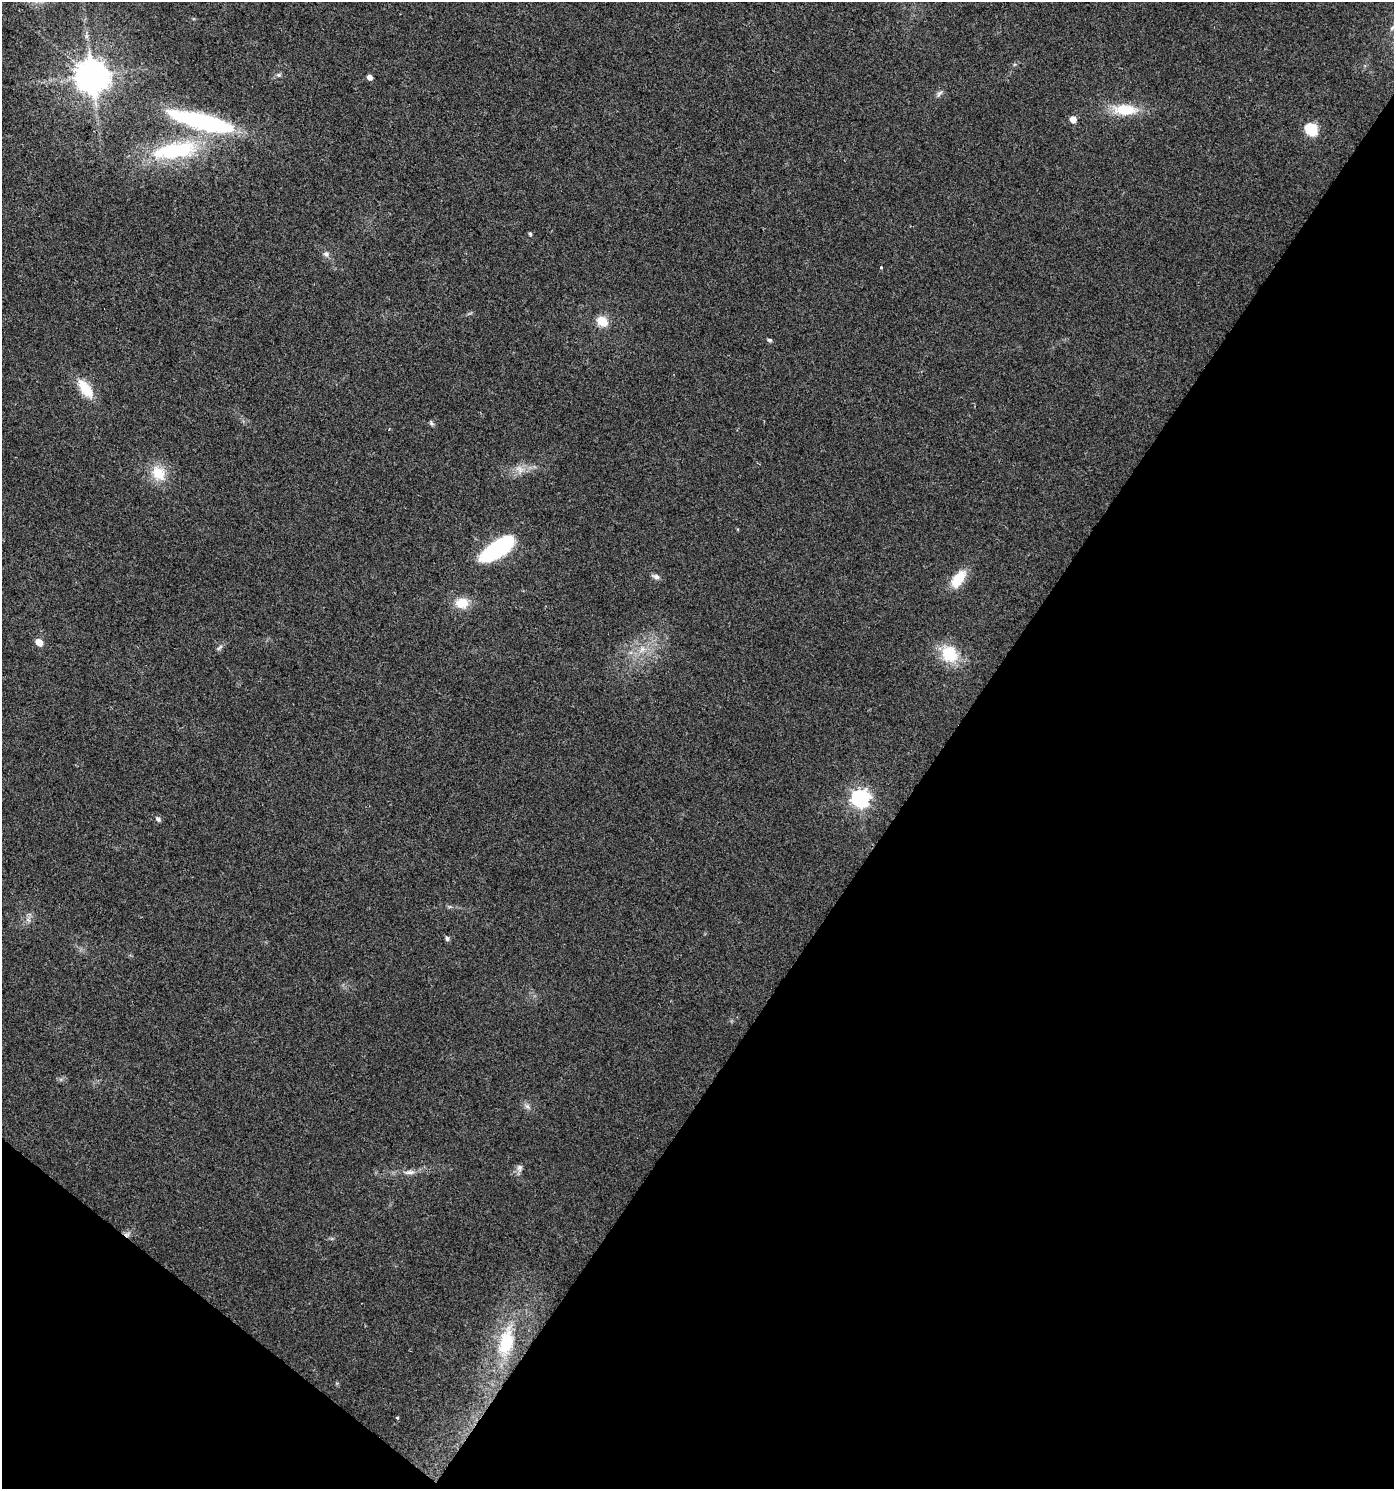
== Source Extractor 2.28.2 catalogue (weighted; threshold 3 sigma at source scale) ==
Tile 15 of 4 x 4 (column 3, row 4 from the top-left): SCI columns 3035-4426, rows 1-1487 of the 6001 x 5954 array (HDU 1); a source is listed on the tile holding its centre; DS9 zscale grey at full resolution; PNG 1396 x 1491 px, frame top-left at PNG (2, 2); no overlay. Shown black and unused: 36% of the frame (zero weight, under 2 of 3 exposures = <1% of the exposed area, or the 3 px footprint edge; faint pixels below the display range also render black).
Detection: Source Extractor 2.28.2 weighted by HDU 2 'WHT'; one run over the whole footprint, this tile lists its part. Background 0.0242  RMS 0.0061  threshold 0.0276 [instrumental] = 3 sigma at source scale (4.5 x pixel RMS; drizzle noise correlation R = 1.50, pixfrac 1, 0.0396/0.0396 arcsec/px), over >= 5 px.
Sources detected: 38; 1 inside a brighter object's white glare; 1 cosmic-ray / hot-pixel residue — not listed; the other 36 listed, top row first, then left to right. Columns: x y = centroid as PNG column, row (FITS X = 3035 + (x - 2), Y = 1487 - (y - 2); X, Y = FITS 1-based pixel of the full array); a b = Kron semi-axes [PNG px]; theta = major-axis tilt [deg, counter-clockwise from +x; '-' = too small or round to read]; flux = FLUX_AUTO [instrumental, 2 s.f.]
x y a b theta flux
1392 28 8 4 36 0.98
86 36 7 4 71 1.2
279 75 7 5 0 1.4
92 76 10 9 - 1300
370 77 5 4 - 3.4
939 94 11 5 49 1.7
1125 110 29 13 -2 19
1073 119 5 5 - 6.7
203 121 71 18 -14 86
1311 129 6 6 - 62
175 150 65 21 9 58
530 234 4 3 - 1.1
326 254 8 8 - 2.1
881 268 3 3 - 2.2
602 321 7 6 - 18
769 340 7 4 -25 1
85 389 25 11 -54 15
431 423 8 5 -52 1.2
520 469 14 9 -37 4.7
158 473 23 17 -54 14
497 549 33 13 34 69
656 576 11 6 -21 2.2
958 579 21 11 54 16
462 603 17 13 -2 9.8
39 642 5 5 - 8.9
220 648 11 4 45 1.5
642 649 10 6 54 3.2
949 654 19 17 -50 23
860 798 8 7 - 260
158 819 7 6 - 1.8
447 938 5 5 - 1.4
527 1106 9 6 -40 2
519 1168 10 8 -76 2.2
409 1172 17 6 3 3.7
506 1342 39 18 77 31
397 1418 3 3 - 0.8
Isophote crosses this tile's border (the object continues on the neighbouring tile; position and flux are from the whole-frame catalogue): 1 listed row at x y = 1392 28